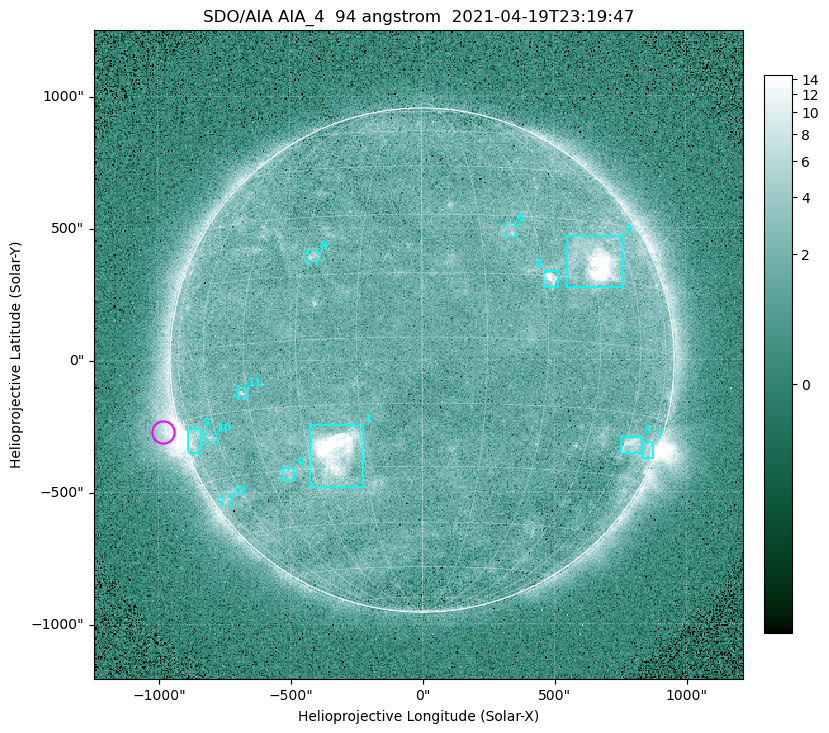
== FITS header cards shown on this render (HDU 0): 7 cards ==
TELESCOP= 'SDO/AIA '
INSTRUME= 'AIA_4   '
WAVELNTH=                   94
WAVEUNIT= 'angstrom'
DATE-OBS= '2021-04-19T23:19:47.12'
CTYPE1  = 'HPLN-TAN'
CTYPE2  = 'HPLT-TAN'

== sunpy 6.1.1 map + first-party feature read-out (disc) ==
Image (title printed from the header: SDO/AIA AIA_4  94 angstrom  2021-04-19T23:19:47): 512 x 512 px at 4.8 arcsec/px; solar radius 955 arcsec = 199 px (full disc in frame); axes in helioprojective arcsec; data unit not stated in the header (colour bar unlabelled)
Orientation: roll -0.138 deg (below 1 deg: not rotated)
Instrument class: DISC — disc imager (sunpy class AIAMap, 94 A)
Bright regions (active regions / flare kernels): reference = the median radial profile (limb darkening/brightening removed); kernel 5 px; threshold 5 sigma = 2.48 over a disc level ~1.71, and >= 1.15x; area >= 9 px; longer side >= 5 px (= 24 arcsec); searched inside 0.97 R_sun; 12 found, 12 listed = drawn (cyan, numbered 1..; 5 of them under ~33 arcsec drawn as corner ticks so the feature stays visible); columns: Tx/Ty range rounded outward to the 10 arcsec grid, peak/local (2 s.f.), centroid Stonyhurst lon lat
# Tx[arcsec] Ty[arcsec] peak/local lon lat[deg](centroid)
1 -430..-220 -480..-240 40 -23 -26
2 550..760 270..470 28 +47 +19
3 750..830 -360..-290 4.7 +64 -22
4 460..520 270..340 7 +32 +14
5 -890..-840 -350..-260 5.7 -73 -19
6 -530..-480 -450..-410 2.9 -38 -31
7 830..880 -380..-310 3 +75 -22
8 -430..-390 380..410 3.1 -27 +20
9 320..360 470..510 2.9 +23 +26
10 -820..-780 -300..-280 3 -63 -20
11 -700..-670 -140..-110 3.2 -47 -11
12 -760..-730 -540..-520 2.3 -72 -35
Off-limb structures (1.02-1.3 R_sun): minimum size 50 px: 6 found; the strongest spans PA ~90..115 deg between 1.02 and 1.2 R_sun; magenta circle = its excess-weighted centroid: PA ~105 deg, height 1.07 R_sun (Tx ~-980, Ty ~-270 arcsec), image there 5.1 x the reference